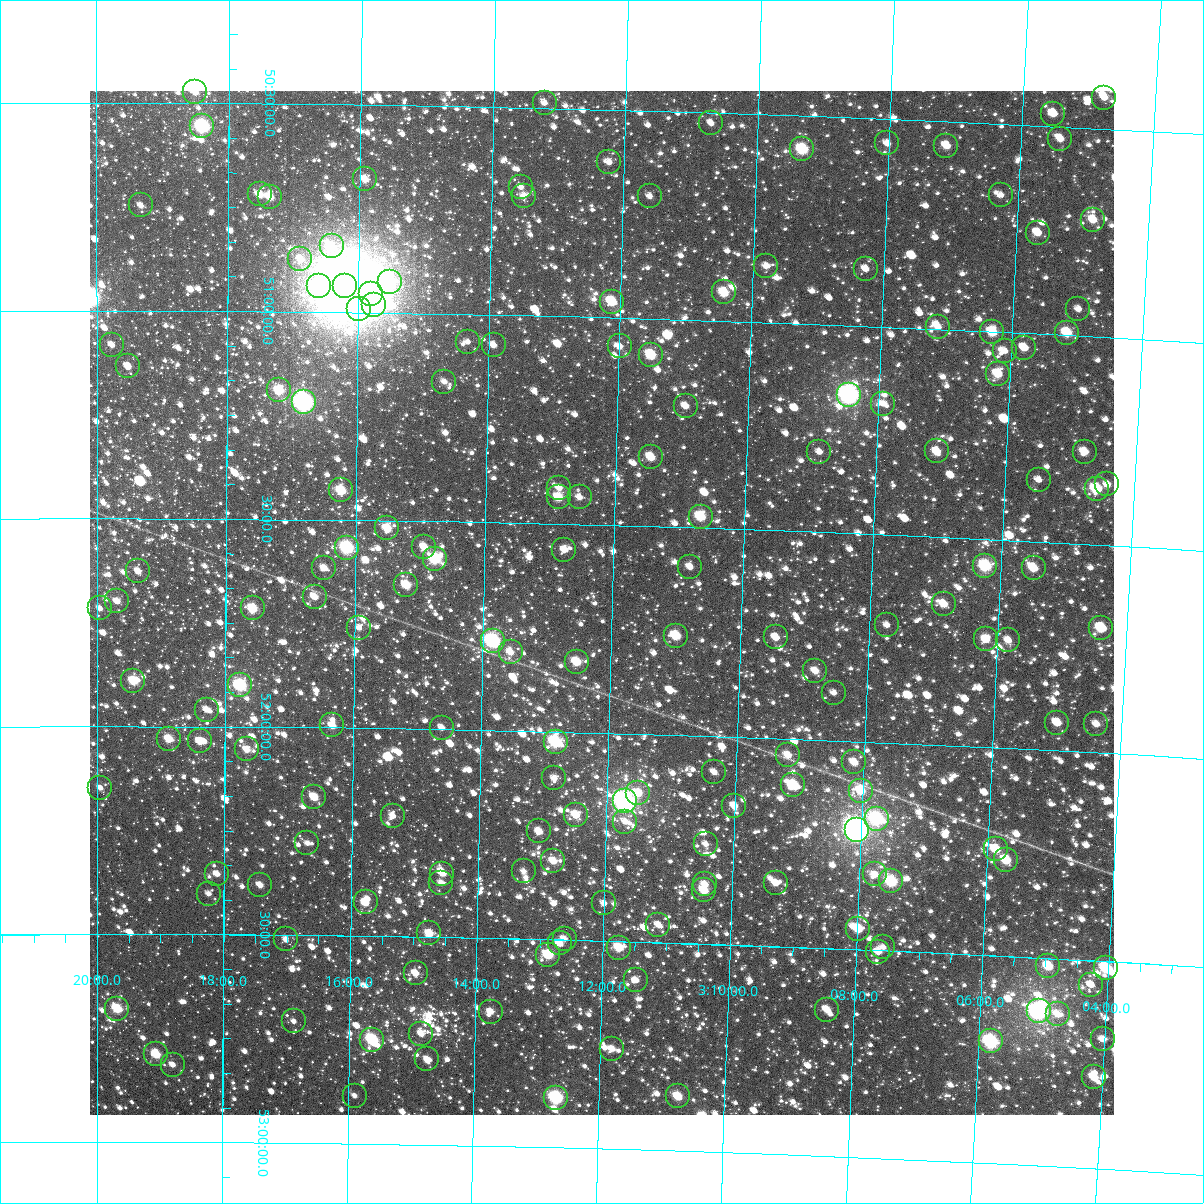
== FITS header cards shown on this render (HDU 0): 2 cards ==
NAXIS1  =                 1024
NAXIS2  =                 1024

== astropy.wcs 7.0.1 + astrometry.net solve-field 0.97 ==
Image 1024 x 1024 px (HDU 0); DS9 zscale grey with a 90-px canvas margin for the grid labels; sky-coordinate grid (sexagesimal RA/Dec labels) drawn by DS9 from the SOLVED WCS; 171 Tycho-2 reference stars matched to detected sources circled (green)
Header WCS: RA---TAN-SIP/DEC--TAN-SIP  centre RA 03:12:10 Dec +51:41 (48.04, +51.69 deg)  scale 8.66 arcsec/px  FOV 147.8' x 147.9'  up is +178 deg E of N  parity flipped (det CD > 0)
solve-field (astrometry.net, Tycho-2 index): VERIFIED the header's WCS against the Tycho-2 star catalogue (verified at 6 index scales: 13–171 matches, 0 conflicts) and refined it, rather than solving blind
Solved WCS: RA---TAN-SIP/DEC--TAN-SIP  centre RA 03:12:10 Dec +51:41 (48.04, +51.69 deg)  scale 8.66 arcsec/px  FOV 147.8' x 147.9'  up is +178 deg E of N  parity flipped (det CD > 0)
The solver's refit moves the header's centre by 0.43 arcsec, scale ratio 1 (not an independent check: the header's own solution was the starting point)
Tycho-2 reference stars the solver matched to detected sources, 171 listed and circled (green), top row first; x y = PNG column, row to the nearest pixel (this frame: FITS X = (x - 90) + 1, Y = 1024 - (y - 91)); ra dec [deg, ICRS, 3 dp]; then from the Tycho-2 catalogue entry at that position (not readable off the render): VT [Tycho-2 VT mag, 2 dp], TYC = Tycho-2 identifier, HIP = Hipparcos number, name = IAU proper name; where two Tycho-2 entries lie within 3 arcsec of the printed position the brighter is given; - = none
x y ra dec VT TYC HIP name
195 92 49.626 +50.474 10.69 3319-63-1 - -
1104 98 46.193 +50.425 10.82 3318-59-1 - -
545 103 48.306 +50.487 11.30 3319-295-1 - -
1053 114 46.383 +50.469 10.41 3318-847-1 - -
711 123 47.674 +50.526 11.16 3318-167-1 - -
202 126 49.600 +50.556 8.04 3319-183-1 15388 -
1060 139 46.352 +50.529 10.34 3318-565-1 - -
887 143 47.005 +50.559 10.67 3318-925-1 14562 -
946 146 46.781 +50.558 10.13 3318-913-1 - -
802 149 47.326 +50.581 8.80 3318-707-1 14647 -
609 162 48.056 +50.627 11.02 3323-370-1 - -
365 179 48.980 +50.680 10.47 3323-632-1 - -
521 187 48.389 +50.692 11.47 3323-280-1 - -
260 194 49.380 +50.719 10.20 3323-400-1 - -
1001 195 46.567 +50.671 11.41 3322-158-1 - -
524 196 48.378 +50.713 11.32 3323-223-1 - -
650 196 47.899 +50.706 11.46 3323-384-1 - -
270 197 49.341 +50.725 10.06 3323-319-1 - -
141 205 49.832 +50.747 11.41 3323-259-1 - -
1093 220 46.212 +50.719 10.04 3322-915-1 - -
1038 233 46.421 +50.757 10.38 3322-385-1 - -
332 246 49.105 +50.842 10.23 3323-145-1 - -
300 259 49.223 +50.873 10.67 3323-165-1 - -
766 266 47.449 +50.865 11.30 3322-196-1 - -
866 269 47.068 +50.862 10.63 3322-613-1 - -
390 282 48.881 +50.926 8.61 3323-688-1 15171 -
319 286 49.152 +50.937 11.15 3323-241-1 - -
345 286 49.051 +50.938 5.17 3323-1510-1 15219 -
724 292 47.605 +50.932 9.39 3322-233-1 - -
371 294 48.953 +50.956 6.72 3323-91-1 15193 -
612 302 48.031 +50.962 9.47 3323-173-1 - -
374 305 48.942 +50.981 10.42 3323-600-1 - -
359 309 48.997 +50.993 10.41 3323-350-1 - -
1078 309 46.250 +50.936 11.14 3322-169-1 - -
938 327 46.784 +50.995 10.81 3322-216-1 - -
992 332 46.577 +51.001 10.34 3322-1411-1 - -
1067 333 46.289 +50.994 9.41 3322-338-1 - -
468 342 48.580 +51.066 11.46 3323-625-1 - -
112 345 49.941 +51.083 11.54 3323-383-1 - -
494 345 48.481 +51.073 10.77 3323-155-1 - -
620 346 47.998 +51.069 11.01 3323-146-1 - -
1024 348 46.450 +51.036 10.52 3322-409-1 - -
1005 351 46.524 +51.045 11.62 3322-227-1 - -
651 355 47.876 +51.086 9.34 3323-378-1 14830 -
128 366 49.880 +51.134 10.75 3323-726-1 - -
998 374 46.546 +51.102 9.84 3322-561-1 14420 -
444 382 48.667 +51.163 11.43 3323-733-1 - -
279 390 49.301 +51.190 9.44 3323-87-1 - -
849 395 47.112 +51.166 7.02 3322-543-1 14597 -
304 402 49.205 +51.218 7.18 3323-323-1 15259 -
883 404 46.980 +51.185 11.81 3322-743-1 - -
686 406 47.738 +51.208 10.66 3322-12-1 - -
937 451 46.767 +51.295 10.10 3322-816-1 14490 -
819 452 47.218 +51.307 11.44 3322-873-1 - -
1085 452 46.199 +51.278 10.32 3322-277-1 - -
651 457 47.865 +51.333 9.84 3323-570-1 - -
1039 480 46.370 +51.351 11.05 3322-906-1 - -
1107 484 46.106 +51.354 10.93 3322-134-1 - -
559 488 48.216 +51.413 10.81 3323-656-1 - -
1097 489 46.146 +51.366 9.12 3322-652-1 14309 -
341 490 49.057 +51.429 9.29 3323-176-1 - -
559 497 48.218 +51.435 9.70 3323-121-1 - -
580 497 48.137 +51.434 11.22 3323-180-1 - -
701 517 47.667 +51.473 9.30 3322-727-1 14768 -
387 528 48.877 +51.518 9.80 3323-484-1 15167 -
424 547 48.733 +51.562 10.44 3323-7-1 - -
347 548 49.032 +51.567 8.23 3323-314-1 15215 -
564 550 48.190 +51.561 10.69 3323-57-1 - -
435 559 48.691 +51.590 8.76 3323-20-1 15097 -
985 566 46.559 +51.564 8.63 3322-475-1 14425 -
690 567 47.702 +51.594 11.15 3322-536-1 - -
324 568 49.118 +51.616 11.00 3323-507-1 - -
1034 568 46.373 +51.564 9.69 3322-292-1 - -
138 571 49.840 +51.626 10.80 3323-1506-1 - -
406 585 48.799 +51.654 9.89 3323-740-1 - -
315 597 49.155 +51.685 10.44 3323-267-1 - -
117 601 49.922 +51.699 10.54 3323-1106-1 - -
944 604 46.714 +51.660 10.27 3322-678-1 - -
100 608 49.988 +51.716 11.32 3323-1066-1 - -
253 608 49.394 +51.715 9.31 3323-1112-1 - -
887 625 46.931 +51.717 11.41 3322-640-1 - -
359 628 48.981 +51.758 11.50 3323-1235-1 - -
1101 628 46.099 +51.700 9.39 3322-446-1 - -
676 636 47.748 +51.761 9.35 3322-516-1 - -
776 637 47.360 +51.757 10.30 3322-465-1 - -
986 639 46.545 +51.741 10.28 3322-876-1 - -
1008 640 46.458 +51.740 11.01 3322-815-1 - -
493 641 48.459 +51.785 7.90 3323-1053-1 15037 -
511 652 48.390 +51.811 10.69 3323-1234-1 - -
577 662 48.132 +51.830 9.47 3323-1226-1 - -
815 671 47.202 +51.834 10.55 3322-1283-1 - -
133 681 49.857 +51.891 9.48 3323-1469-1 - -
240 685 49.442 +51.900 8.39 3323-1418-1 15337 -
834 693 47.126 +51.885 11.28 3322-1305-1 - -
207 710 49.572 +51.959 11.43 3323-1214-1 - -
1057 723 46.251 +51.932 10.34 3322-1001-1 - -
1096 724 46.099 +51.931 11.06 3322-1183-1 - -
332 725 49.080 +51.995 10.40 3323-1383-1 - -
442 728 48.652 +51.996 10.92 3323-1110-1 - -
169 739 49.718 +52.030 9.84 3323-1437-1 15429 -
200 741 49.596 +52.036 10.13 3323-1496-1 - -
556 742 48.206 +52.024 8.39 3323-1507-1 14957 -
247 749 49.414 +52.054 10.75 3323-1333-1 - -
788 755 47.296 +52.039 10.58 3322-1348-1 - -
854 762 47.036 +52.050 10.40 3322-1068-1 - -
714 772 47.583 +52.086 10.97 3322-1144-1 - -
554 778 48.209 +52.112 11.34 3323-1001-1 - -
793 785 47.272 +52.110 9.34 3322-929-1 14634 -
100 788 49.987 +52.148 11.25 3323-1148-1 - -
861 791 47.006 +52.118 10.06 3322-1263-1 - -
638 793 47.877 +52.142 10.06 3323-1366-1 - -
314 797 49.147 +52.167 10.04 3323-1487-1 - -
625 801 47.929 +52.163 6.89 3323-1142-1 14845 -
734 806 47.499 +52.165 10.99 3322-1186-1 - -
576 815 48.121 +52.199 10.05 3323-1163-1 - -
393 816 48.837 +52.210 11.47 3323-1313-1 - -
877 819 46.939 +52.184 8.35 3322-1194-1 14541 -
625 822 47.926 +52.212 11.36 3323-1123-1 - -
857 830 47.016 +52.214 6.32 3322-930-1 14566 -
539 831 48.263 +52.241 10.40 3323-1236-1 - -
307 843 49.174 +52.279 12.05 3323-1072-1 - -
706 844 47.607 +52.260 11.32 3322-1262-1 - -
996 849 46.467 +52.244 9.61 3322-1367-1 - -
1006 860 46.424 +52.269 9.56 3322-1196-1 - -
553 861 48.204 +52.311 10.18 3323-1126-1 - -
524 871 48.320 +52.337 11.33 3323-1304-1 - -
217 874 49.527 +52.354 10.89 3323-1281-1 - -
442 874 48.642 +52.348 10.32 3323-1216-1 15087 -
875 874 46.937 +52.318 11.23 3322-1032-1 - -
891 881 46.871 +52.333 8.71 3322-1284-1 14516 -
441 883 48.643 +52.369 11.48 3323-1301-1 - -
776 883 47.327 +52.348 10.58 3322-923-1 - -
705 884 47.604 +52.356 10.91 3322-1056-1 - -
260 885 49.357 +52.380 10.91 3323-1403-1 - -
704 890 47.607 +52.371 9.81 3322-1023-1 - -
209 894 49.560 +52.402 11.94 3323-1400-1 - -
366 902 48.941 +52.419 10.45 3323-1483-1 - -
604 903 48.001 +52.410 11.51 3323-994-1 - -
658 925 47.784 +52.457 10.83 3322-1078-1 - -
858 929 46.994 +52.450 9.68 3322-1304-1 - -
429 933 48.687 +52.492 10.09 3323-1217-1 - -
286 939 49.254 +52.511 11.47 3702-225-1 - -
565 939 48.153 +52.497 11.32 3323-1139-1 - -
560 943 48.171 +52.509 10.39 3702-297-1 - -
883 947 46.893 +52.492 11.46 3322-1090-1 - -
619 948 47.937 +52.516 9.56 3702-387-1 - -
878 952 46.912 +52.503 10.65 3702-191-1 - -
548 955 48.215 +52.537 9.20 3702-315-1 14962 -
1048 966 46.237 +52.518 10.06 3701-84-1 - -
1106 968 46.008 +52.516 10.00 3701-1395-1 - -
416 973 48.739 +52.588 10.57 3702-403-1 - -
636 980 47.866 +52.592 11.43 3702-101-1 - -
1091 985 46.066 +52.558 11.17 3701-582-1 - -
117 1009 49.920 +52.679 9.20 3702-385-1 - -
827 1010 47.106 +52.647 10.49 3702-65-1 - -
1039 1011 46.265 +52.628 7.38 3701-208-1 14350 -
491 1012 48.439 +52.677 10.87 3702-249-1 - -
1058 1014 46.191 +52.634 10.70 3701-202-1 - -
294 1021 49.219 +52.707 11.51 3702-351-1 - -
421 1034 48.713 +52.733 11.13 3702-129-1 - -
1103 1039 46.007 +52.687 10.95 3701-272-1 - -
372 1040 48.906 +52.750 8.66 3702-319-1 15179 -
991 1041 46.451 +52.707 8.21 3701-450-1 14406 -
612 1049 47.953 +52.759 10.94 3702-359-1 - -
156 1054 49.765 +52.789 9.65 3702-75-1 - -
427 1059 48.686 +52.794 10.85 3702-167-1 - -
173 1065 49.699 +52.814 11.24 3702-117-1 - -
1094 1077 46.034 +52.780 10.35 3701-56-1 - -
355 1096 48.973 +52.884 11.43 3702-912-1 - -
678 1096 47.684 +52.869 9.76 3702-311-1 - -
556 1098 48.170 +52.880 8.17 3702-21-1 14945 -